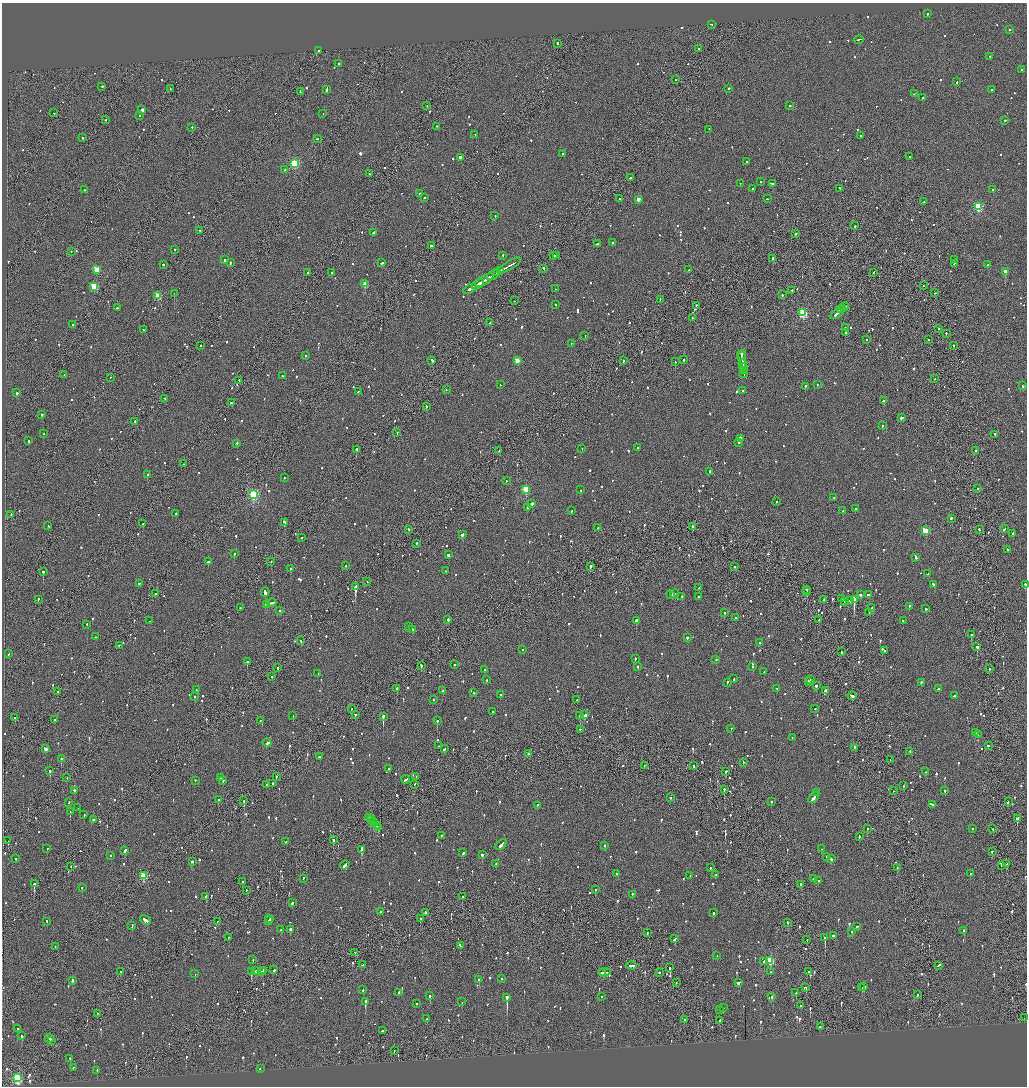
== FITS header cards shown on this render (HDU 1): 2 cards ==
NAXIS1  =                 2050
NAXIS2  =                 2168

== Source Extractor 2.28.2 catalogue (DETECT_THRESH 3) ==
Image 2050 x 2168 px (HDU 1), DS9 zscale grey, zoomed out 1/2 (1 PNG px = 2 x 2 image px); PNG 1029 x 1088 px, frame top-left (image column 2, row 2167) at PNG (2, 3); each listed source drawn as its Kron ellipse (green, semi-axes under 4 px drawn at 4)
Background -0.0681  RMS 0.063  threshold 0.189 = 3 sigma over >= 5 px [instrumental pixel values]
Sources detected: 1414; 70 cannot appear on this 1/2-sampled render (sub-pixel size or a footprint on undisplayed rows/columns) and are neither listed nor drawn; of the other 1344, the 500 brightest by FLUX_AUTO listed and drawn (844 fainter detections omitted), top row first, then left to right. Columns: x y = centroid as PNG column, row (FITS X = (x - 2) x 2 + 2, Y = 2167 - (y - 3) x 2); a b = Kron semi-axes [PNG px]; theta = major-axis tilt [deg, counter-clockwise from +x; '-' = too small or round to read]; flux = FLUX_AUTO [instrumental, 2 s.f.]
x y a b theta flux
927 14 2 2 - 60
711 24 2 2 - 100
1009 29 2 2 - 78
859 40 5 2 - 190
557 43 2 2 - 160
698 48 2 2 - 64
318 51 2 1 - 75
990 56 2 2 - 55
339 64 2 2 - 3800
1022 70 2 2 - 59
675 80 2 1 - 100
957 82 3 2 - 82
102 86 2 2 - 280
170 88 2 1 - 90
729 88 2 2 - 140
327 89 3 2 - 280
992 89 2 2 - 97
300 91 2 1 - 69
914 94 2 1 - 68
923 98 3 2 - 130
790 105 2 2 - 56
427 106 2 2 - 57
142 110 2 2 - 7000
54 113 2 2 - 58
323 114 2 2 - 230
140 115 2 2 - 81
105 120 2 2 - 77
1005 120 2 2 - 93
437 126 2 2 - 89
192 127 2 2 - 66
709 129 2 2 - 55
475 134 2 2 - 250
860 136 2 2 - 100
82 138 2 2 - 150
318 139 2 2 - 67
563 154 2 2 - 220
460 157 3 3 - 600
909 157 2 2 - 58
746 161 2 2 - 55
295 163 3 3 - 1200
285 169 2 2 - 87
369 174 2 2 - 68
630 178 2 2 - 74
761 181 2 2 - 54
740 183 2 1 - 97
772 183 4 2 - 300
753 188 2 2 - 310
840 188 2 2 - 68
85 190 2 2 - 84
993 190 2 2 - 380
420 194 2 2 - 120
424 197 2 2 - 99
619 198 2 2 - 91
638 199 2 2 - 120
767 199 2 2 - 62
924 202 2 2 - 160
978 207 3 3 - 910
495 216 2 2 - 63
855 226 2 2 - 96
200 230 2 2 - 110
374 232 4 2 - 400
796 233 2 2 - 55
613 242 2 2 - 58
597 244 3 2 - 120
431 246 2 2 - 260
175 249 2 2 - 170
71 252 2 1 - 140
503 255 2 2 - 80
553 256 3 2 - 110
556 256 3 2 - 130
772 258 2 2 - 200
955 259 2 2 - 58
225 260 2 2 - 180
230 262 2 2 - 68
382 263 3 2 - 150
954 263 2 1 - 56
163 265 2 2 - 130
509 265 13 1 31 630
987 265 3 2 - 370
544 268 2 1 - 120
97 269 3 3 - 310
501 270 3 2 - 230
689 270 2 2 - 57
1005 271 3 2 - 1800
308 272 2 2 - 60
873 272 2 2 - 63
332 273 2 2 - 140
497 273 4 2 - 310
493 275 7 2 30 400
484 280 10 2 33 460
365 284 3 3 - 200
478 284 7 2 31 460
94 286 3 3 - 400
923 286 2 1 - 73
470 289 7 2 30 470
556 289 2 1 - 78
792 290 2 2 - 78
174 293 2 1 - 80
935 293 2 2 - 56
782 295 2 2 - 140
158 296 3 3 - 330
660 299 2 1 - 60
514 301 2 1 - 93
555 305 2 2 - 56
696 305 2 1 - 270
844 307 4 1 - 150
117 308 2 2 - 210
841 310 3 2 - 120
838 312 9 2 40 380
803 313 3 3 - 910
692 318 2 1 - 63
490 322 2 2 - 89
73 324 2 2 - 160
845 328 2 2 - 58
938 328 2 2 - 250
143 330 2 2 - 94
846 332 2 2 - 95
946 333 2 1 - 260
585 336 2 2 - 160
867 340 2 2 - 55
928 340 2 2 - 460
571 343 2 1 - 88
200 345 2 1 - 57
953 345 2 2 - 83
742 355 5 2 - 160
305 356 2 2 - 89
742 358 6 2 -80 350
684 359 3 2 - 60
432 360 3 2 - 100
517 360 3 2 - 210
623 361 2 1 - 320
675 362 2 2 - 260
743 365 6 2 -86 250
743 368 3 2 - 290
743 371 2 1 - 92
744 374 4 1 - 190
64 375 2 1 - 61
282 376 2 2 - 89
110 377 2 2 - 69
935 379 2 1 - 79
239 380 2 2 - 190
817 384 2 2 - 68
500 385 2 2 - 120
805 386 2 2 - 100
1022 386 3 2 - 77
446 389 2 1 - 55
358 391 2 2 - 74
743 391 2 2 - 91
17 393 2 2 - 160
165 398 3 2 - 390
884 401 2 2 - 410
231 403 2 2 - 130
426 406 2 2 - 120
42 414 2 2 - 490
902 418 3 2 - 160
135 421 2 2 - 77
882 426 2 2 - 84
397 432 2 1 - 170
43 434 2 2 - 67
995 434 2 2 - 160
740 438 4 2 - 560
28 441 2 2 - 250
738 442 2 2 - 270
237 443 2 2 - 99
582 448 2 2 - 56
637 448 2 2 - 120
356 449 2 2 - 390
976 450 2 1 - 62
499 451 2 2 - 67
183 464 2 1 - 60
710 471 3 2 - 81
147 475 2 2 - 76
285 477 2 1 - 63
506 481 2 1 - 61
978 488 2 2 - 63
526 489 3 3 - 580
580 490 2 2 - 66
253 494 4 3 - 1700
834 498 2 2 - 94
777 501 2 2 - 73
532 503 2 2 - 300
528 508 2 2 - 93
855 509 2 2 - 82
572 511 2 2 - 58
843 511 2 2 - 190
176 513 2 2 - 81
11 514 2 2 - 93
951 518 2 2 - 200
285 522 3 2 - 340
143 524 2 2 - 88
48 526 2 2 - 75
693 527 3 2 - 130
598 528 2 2 - 60
409 529 2 2 - 100
979 529 2 2 - 93
1004 529 3 2 - 100
925 530 3 3 - 280
462 534 3 2 - 200
1013 534 3 2 - 120
302 537 2 2 - 70
416 543 2 2 - 66
1008 549 2 2 - 120
234 554 2 2 - 210
448 555 3 2 - 190
916 557 4 2 - 160
208 562 2 2 - 78
271 562 2 1 - 100
346 566 2 2 - 57
735 566 2 2 - 69
590 567 2 2 - 580
291 569 2 2 - 220
445 571 2 2 - 59
43 572 2 2 - 360
928 574 2 1 - 320
367 581 2 1 - 100
139 583 2 2 - 110
1025 584 2 2 - 250
934 585 3 2 - 150
355 587 4 2 - 14000
699 588 2 1 - 72
807 589 2 1 - 250
265 592 4 2 - 2800
807 592 2 1 - 75
674 593 4 1 - 160
155 594 2 2 - 72
671 595 4 2 - 210
860 595 3 2 - 120
868 595 3 2 - 94
682 596 2 2 - 63
699 596 2 2 - 170
841 598 2 1 - 57
38 599 2 2 - 130
824 599 2 2 - 130
854 599 3 2 - 5500
850 600 3 2 - 120
844 601 2 2 - 71
271 603 5 2 - 170
267 605 2 2 - 170
909 606 2 2 - 120
240 608 2 2 - 55
872 608 2 2 - 55
926 609 2 2 - 130
280 610 2 2 - 77
869 612 2 2 - 81
725 613 2 2 - 100
735 617 2 2 - 58
448 619 2 2 - 140
636 620 2 2 - 350
819 620 2 2 - 150
150 621 2 2 - 68
903 621 2 2 - 63
87 624 2 2 - 89
409 627 2 2 - 290
413 629 2 2 - 110
971 635 2 2 - 110
95 637 2 2 - 87
687 637 2 2 - 290
301 640 2 2 - 62
759 643 2 2 - 72
119 645 2 2 - 98
977 647 2 2 - 350
523 649 2 1 - 76
884 651 2 2 - 58
841 652 2 2 - 65
8 654 3 2 - 62
635 659 2 2 - 120
716 659 2 2 - 80
247 661 2 2 - 250
421 665 2 2 - 130
454 665 2 2 - 100
638 666 2 2 - 130
753 666 2 2 - 68
278 667 2 2 - 60
485 669 2 2 - 120
989 669 2 1 - 77
764 672 2 2 - 100
318 673 2 2 - 62
272 676 2 2 - 78
734 679 3 2 - 130
810 679 2 1 - 120
487 680 2 2 - 56
809 681 2 2 - 100
727 682 2 2 - 78
921 682 2 2 - 60
816 685 2 2 - 780
397 688 2 2 - 250
777 688 2 2 - 56
938 689 3 2 - 140
197 690 3 2 - 120
443 690 2 2 - 85
825 691 4 2 - 410
57 692 2 2 - 140
474 693 2 2 - 100
500 695 2 2 - 57
194 696 2 2 - 97
852 696 4 2 - 230
954 696 2 2 - 87
433 699 2 2 - 72
577 700 2 2 - 130
352 709 2 1 - 54
815 709 2 2 - 260
492 711 2 2 - 86
355 715 2 2 - 160
585 715 2 2 - 410
293 716 2 1 - 63
383 716 2 2 - 1300
580 716 2 2 - 150
15 718 2 2 - 73
55 719 2 2 - 69
260 720 2 2 - 59
437 721 2 2 - 320
731 728 2 2 - 110
580 729 2 1 - 70
975 733 3 2 - 120
978 735 2 2 - 71
792 737 2 2 - 61
267 743 4 2 - 280
988 745 2 2 - 70
439 746 2 2 - 65
854 747 2 2 - 110
46 749 3 2 - 100
444 749 3 2 - 190
910 751 2 2 - 61
529 753 2 2 - 75
319 757 2 2 - 170
61 759 2 2 - 89
890 760 2 1 - 74
743 762 2 2 - 55
644 765 2 1 - 80
694 766 2 2 - 79
388 769 3 2 - 130
50 771 2 2 - 300
725 771 2 2 - 69
925 772 2 2 - 210
276 776 2 2 - 83
67 777 2 2 - 110
220 777 2 2 - 69
416 777 2 1 - 63
406 779 4 2 - 220
195 780 2 2 - 60
223 780 2 2 - 82
273 783 2 1 - 65
266 784 2 1 - 110
414 784 3 2 - 69
904 786 2 2 - 69
724 789 2 1 - 420
74 790 2 2 - 70
945 790 2 2 - 250
893 791 2 1 - 89
817 793 2 1 - 190
814 797 6 2 51 280
670 798 2 2 - 75
218 800 2 2 - 130
244 801 2 1 - 340
771 801 2 2 - 210
69 802 2 2 - 56
1008 802 2 1 - 56
932 804 2 2 - 55
537 805 2 2 - 60
78 808 2 1 - 130
70 811 2 2 - 400
84 815 2 2 - 56
370 818 3 2 - 95
1017 818 2 2 - 420
93 819 3 2 - 120
371 820 2 2 - 70
374 822 4 2 - 370
377 826 3 2 - 190
379 828 2 2 - 77
867 828 2 2 - 75
972 829 2 2 - 66
993 829 2 2 - 66
441 835 2 2 - 170
859 836 3 2 - 62
333 840 2 2 - 540
8 841 2 1 - 110
286 842 2 2 - 63
501 844 6 2 48 250
604 845 2 2 - 72
47 849 2 2 - 66
361 849 3 2 - 530
821 849 2 2 - 77
125 851 4 2 - 240
992 851 2 2 - 210
463 853 3 2 - 97
482 855 2 2 - 250
110 856 2 2 - 140
827 857 2 2 - 61
16 858 2 2 - 110
831 859 3 2 - 180
192 861 2 2 - 480
496 863 2 2 - 99
1007 864 2 2 - 72
345 865 5 2 - 430
1001 865 2 2 - 630
71 866 2 2 - 73
710 867 2 2 - 110
897 868 2 2 - 64
617 873 2 2 - 61
970 873 2 2 - 300
716 874 2 2 - 65
690 875 2 2 - 55
143 876 3 3 - 560
303 878 2 2 - 83
813 879 3 2 - 69
243 881 2 2 - 110
818 881 2 2 - 80
34 884 2 2 - 4900
801 884 2 2 - 140
82 887 2 2 - 72
596 889 2 2 - 80
246 891 2 1 - 78
632 894 2 2 - 170
206 896 2 2 - 160
462 897 2 2 - 65
292 903 3 2 - 74
381 912 2 2 - 91
425 912 2 2 - 130
713 913 2 2 - 83
270 918 3 2 - 430
420 918 2 2 - 120
145 920 6 2 -32 290
47 921 2 2 - 110
269 921 3 2 - 430
217 922 2 1 - 63
788 922 2 1 - 130
132 925 3 2 - 88
857 926 3 2 - 73
290 929 2 2 - 160
281 930 2 2 - 82
964 930 2 2 - 78
852 931 2 2 - 65
648 933 2 2 - 57
834 935 4 2 - 130
229 937 2 2 - 54
825 938 2 2 - 810
675 939 3 2 - 150
807 940 2 2 - 120
460 945 3 2 - 87
55 946 2 1 - 78
355 952 2 1 - 130
717 956 2 2 - 66
253 960 2 2 - 56
770 960 3 3 - 630
764 961 2 2 - 250
363 965 4 2 - 160
938 965 3 2 - 130
631 966 5 2 - 140
670 968 2 2 - 280
263 970 2 2 - 73
274 970 2 2 - 85
121 971 2 2 - 64
256 971 2 2 - 120
809 971 2 1 - 160
251 972 2 2 - 270
261 972 2 2 - 190
602 972 3 2 - 140
604 972 6 2 12 270
659 972 2 2 - 110
770 972 2 1 - 54
195 974 2 2 - 57
502 979 2 2 - 88
73 980 2 2 - 240
479 980 2 2 - 120
738 982 3 2 - 240
676 983 2 1 - 54
806 987 3 2 - 220
862 987 2 2 - 83
864 987 2 2 - 87
363 990 2 2 - 100
399 992 3 2 - 100
796 993 2 2 - 54
917 995 3 2 - 54
430 996 2 2 - 360
601 996 2 1 - 76
507 997 3 2 - 1700
771 997 2 2 - 90
365 1001 3 2 - 730
462 1002 2 2 - 100
416 1004 2 2 - 360
801 1006 2 2 - 170
723 1008 2 1 - 66
719 1010 2 2 - 83
97 1014 2 1 - 110
1024 1018 2 1 - 110
427 1019 2 2 - 60
684 1020 2 1 - 69
719 1021 3 2 - 190
820 1027 2 2 - 66
18 1029 2 2 - 64
382 1030 3 2 - 180
21 1036 3 2 - 87
49 1038 4 2 - 150
52 1041 3 2 - 120
394 1050 2 1 - 240
70 1058 2 2 - 190
73 1067 2 2 - 92
260 1068 2 2 - 110
97 1070 2 2 - 160
17 1078 3 3 - 1200
At the frame edge (FLAGS 8, measured only in part): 1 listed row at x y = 1025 584
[844 fainter detections neither listed nor drawn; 70 sub-pixel or undisplayed-footprint detections neither listed nor drawn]